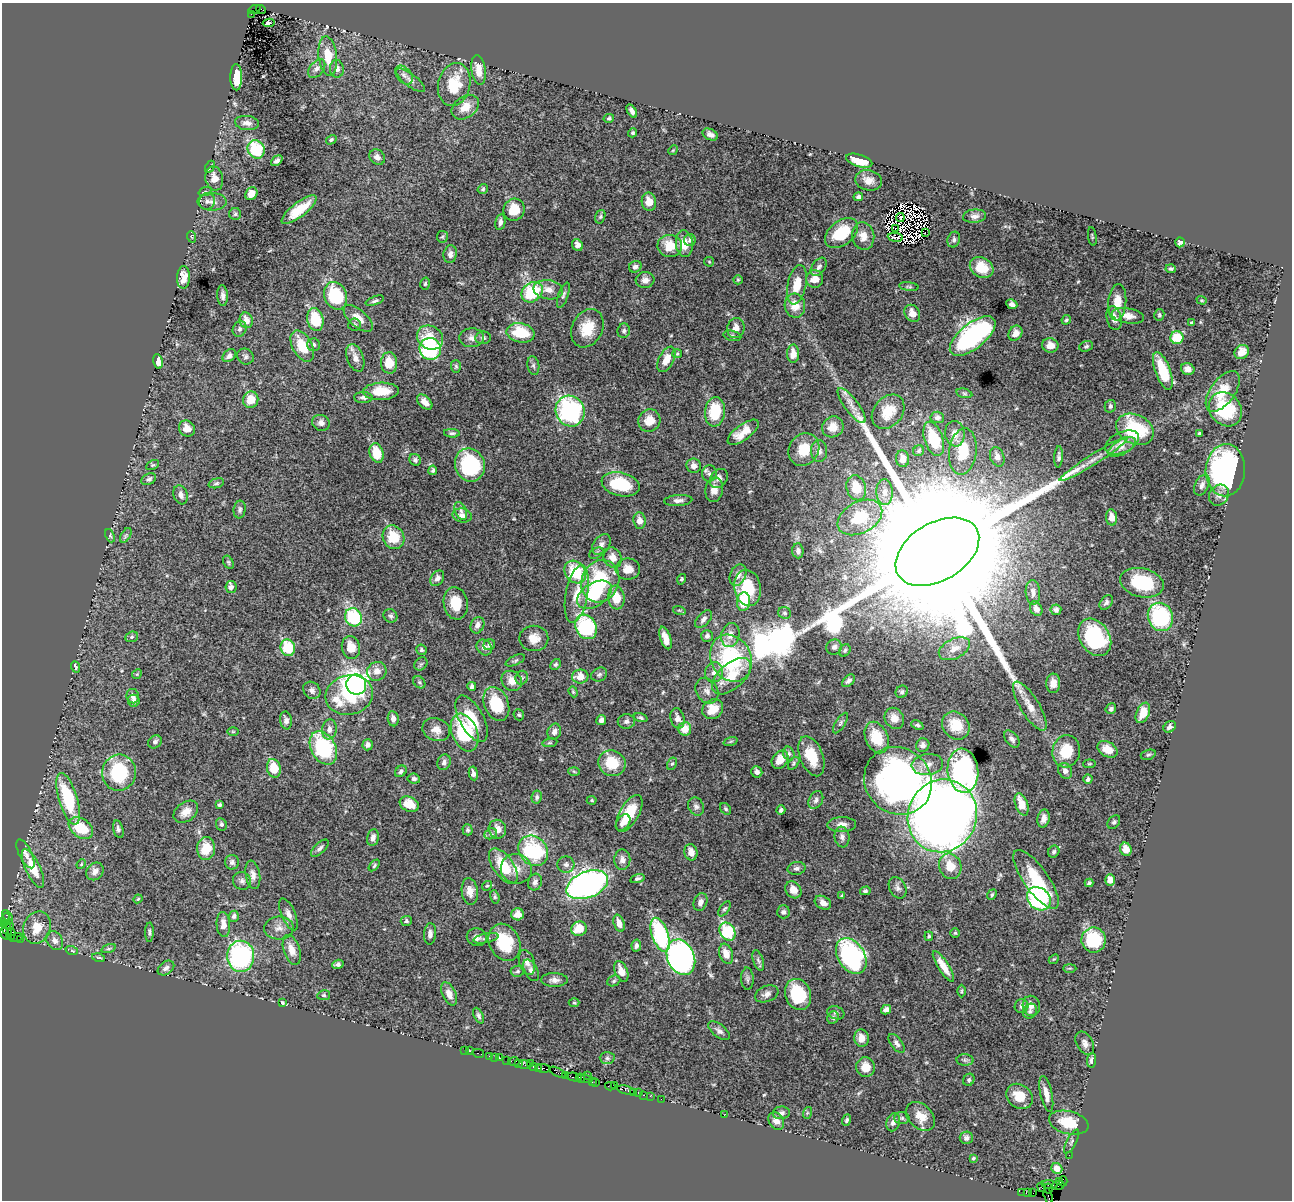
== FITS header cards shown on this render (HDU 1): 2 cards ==
NAXIS1  =                 1290
NAXIS2  =                 1198

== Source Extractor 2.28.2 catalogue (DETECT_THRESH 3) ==
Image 1290 x 1198 px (HDU 1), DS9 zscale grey, 1 PNG px = 1 image px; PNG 1294 x 1202 px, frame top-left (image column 1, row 1198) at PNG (2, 3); each listed source drawn as its Kron ellipse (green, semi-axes under 4 px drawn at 4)
Background 2.04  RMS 0.033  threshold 0.0997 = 3 sigma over >= 5 px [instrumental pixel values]
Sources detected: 535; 7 with non-positive FLUX_AUTO (blend fragments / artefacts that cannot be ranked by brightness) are neither listed nor drawn; of the other 528, the 500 brightest by FLUX_AUTO listed and drawn (28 fainter detections omitted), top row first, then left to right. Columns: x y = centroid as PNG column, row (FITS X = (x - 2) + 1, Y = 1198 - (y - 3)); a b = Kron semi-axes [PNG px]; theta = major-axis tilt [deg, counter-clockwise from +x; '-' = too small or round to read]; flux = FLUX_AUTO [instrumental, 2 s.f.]
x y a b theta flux
261 9 5 3 - 240
254 10 6 4 24 320
251 14 3 2 - 140
269 23 6 3 8 9.2
328 56 20 9 -84 45
317 69 11 6 50 9.5
337 69 9 7 -84 12
478 70 15 7 -81 24
404 75 10 7 -51 9.9
236 77 13 6 -89 54
410 80 17 6 -37 12
454 84 22 16 77 76
465 107 15 10 35 31
632 111 7 4 -59 8.6
609 118 5 4 - 3.9
247 123 12 7 -6 12
633 133 4 4 - 4.2
710 134 8 5 -27 9.6
331 140 5 4 - 3.9
256 149 9 8 - 120
673 150 5 4 - 2.3
377 157 8 7 - 10
277 161 6 4 41 6.7
859 161 13 6 -18 40
210 167 6 3 62 3.2
214 178 12 8 -79 22
868 180 13 10 -14 19
483 189 5 4 - 3.2
205 192 7 4 20 3.3
251 194 7 5 54 23
858 197 5 4 - 5.7
207 201 8 8 - 8.7
212 202 14 9 0 15
649 202 9 7 -80 23
299 210 21 7 38 49
514 210 11 10 - 50
235 214 6 6 - 4.1
974 216 11 6 5 11
600 217 7 5 73 3.7
900 217 4 2 - 4.3
500 222 8 5 78 8.8
896 228 2 2 - 2.5
842 233 19 12 38 81
925 233 2 2 - 2.7
863 236 14 11 -82 20
1092 236 9 3 -81 2.4
192 237 6 3 -70 3.3
442 237 6 5 - 3.2
895 237 7 2 -6 5.2
690 240 6 6 - 5.9
954 240 8 6 71 5.7
1180 242 5 4 - 6
684 243 13 8 -84 32
577 245 6 5 - 11
670 246 12 11 - 46
450 254 9 6 79 9.9
709 262 5 4 - 2.4
635 267 6 5 - 6.6
819 267 10 6 54 7.5
982 267 12 10 -30 36
1171 269 5 4 - 3.6
183 277 11 6 88 24
815 279 9 8 - 28
645 280 9 8 - 12
738 280 5 4 - 2.5
425 284 6 4 74 3.3
797 285 20 9 78 40
909 287 10 3 -7 3.3
548 290 15 9 -7 20
532 292 11 9 41 130
223 295 10 5 -88 9.7
563 295 13 5 71 6.4
336 296 14 11 -67 140
1202 300 5 4 - 2.7
375 301 9 4 20 5.3
1117 302 18 9 85 36
1012 304 5 4 - 8.5
795 306 12 10 -77 31
912 313 9 7 -56 19
1159 315 6 5 - 3.4
1128 316 16 7 -9 22
358 318 18 8 -41 23
1114 318 12 7 -77 19
315 319 12 8 -76 81
246 320 8 6 -73 22
1066 320 5 4 - 3.6
1191 323 4 3 - 2.9
354 325 6 6 - 4.1
587 328 20 15 63 53
736 328 10 8 74 17
240 329 8 6 66 5.8
624 331 7 6 - 5.4
521 333 14 9 -11 81
1015 333 8 6 56 16
732 336 9 5 -13 4.9
973 336 27 12 39 440
430 338 14 11 -32 46
472 338 12 9 3 14
483 338 8 6 7 6.4
1177 338 6 6 - 63
314 345 6 6 - 5.3
1050 345 8 7 - 21
302 346 17 9 -61 59
1086 346 7 5 19 4.3
430 349 11 10 - 250
1242 352 8 6 44 20
677 354 5 4 - 2.7
793 354 9 6 89 19
229 356 8 5 41 9.2
245 356 8 7 - 6.5
355 358 14 8 -70 16
666 359 14 7 62 29
158 361 7 4 -79 14
389 363 10 8 -87 40
456 366 6 5 - 3.5
533 366 9 6 -80 5.6
1188 369 7 5 -21 12
1163 371 20 7 -70 78
381 391 18 8 3 52
1223 391 23 12 54 53
964 393 8 4 -13 3.8
363 398 9 5 -2 7.6
251 400 8 7 - 39
425 402 9 5 -45 16
852 406 21 7 -53 21
1110 406 6 5 - 5.9
1225 409 18 15 -49 120
570 411 16 14 -62 360
715 412 15 10 84 77
888 412 19 14 49 47
937 417 7 5 -5 7.7
649 421 11 11 - 29
321 423 9 8 - 10
833 427 11 10 - 27
187 429 8 7 - 24
1135 429 20 14 -27 170
743 432 18 7 36 36
452 433 8 4 -3 4.9
1199 433 3 3 - 2.5
955 434 13 9 -82 18
934 439 18 9 -71 77
1122 442 18 10 25 25
1122 447 15 7 29 16
804 450 17 14 57 47
819 451 11 8 -89 12
919 451 6 5 - 4.4
963 451 23 13 82 63
377 453 10 6 -74 58
997 457 10 7 -70 16
1059 457 11 4 87 6.8
903 459 8 6 -84 18
1094 459 40 5 32 32
415 460 6 5 - 5.3
153 465 7 4 26 3.2
470 465 17 15 -69 180
694 466 7 7 - 11
433 470 5 4 - 3.9
1225 470 26 19 88 610
709 473 8 7 - 8.1
719 478 10 8 52 13
149 479 8 5 26 6.2
216 483 8 4 18 4.1
621 484 19 11 -13 100
1202 485 11 7 64 9.6
856 488 12 9 -73 48
714 490 12 9 80 18
885 492 13 8 -86 17
181 495 10 7 -70 12
1219 495 11 9 53 14
678 500 14 5 4 9.3
240 510 9 6 83 5.9
461 511 9 5 -67 7.9
462 515 10 7 -12 10
860 517 24 15 28 67
1111 517 8 5 -84 17
639 521 8 6 -84 16
126 535 8 4 60 4.5
110 536 7 4 -67 3.3
394 537 12 10 -62 61
601 544 11 7 53 11
798 551 7 5 -86 7.3
937 552 45 29 31 190000
596 553 7 5 28 4.5
613 558 10 8 -64 23
228 562 7 4 -61 3.4
628 569 12 10 0 26
575 572 12 10 -52 110
738 575 11 7 65 14
437 578 8 6 56 10
682 579 5 4 - 3.9
600 581 21 18 65 180
1142 583 22 14 -13 110
231 587 6 5 - 9.5
748 588 18 13 -81 84
1033 592 12 7 -87 14
577 594 29 11 79 54
594 595 19 11 32 91
616 598 12 8 -84 42
744 602 9 6 85 58
1106 602 8 5 51 6.7
456 603 16 12 -81 50
1036 609 8 6 -63 13
679 610 6 4 -18 3.4
1056 610 5 5 - 6.6
785 613 6 6 - 4.4
390 616 7 6 - 5.8
353 617 9 8 - 150
1160 617 14 12 -69 210
703 619 11 6 47 9
477 625 8 6 66 12
586 627 13 10 -62 240
730 635 12 9 77 20
707 636 6 5 - 7
132 637 6 5 - 4.4
1095 637 20 15 -57 170
534 638 14 12 1 25
665 638 12 5 -72 21
489 645 6 5 - 6.4
351 647 11 9 -79 35
484 647 8 7 - 9.5
834 647 8 7 - 7.8
288 648 8 7 - 82
954 649 17 10 27 25
421 650 5 5 - 4.2
845 650 6 5 - 4
731 658 24 20 -63 250
515 660 10 4 23 4.6
421 664 7 6 - 4.5
555 664 6 5 - 3.8
75 667 6 3 -69 3.7
377 671 10 9 - 19
714 672 10 9 - 15
137 674 5 4 - 2.8
599 675 8 6 28 6.4
732 676 23 12 42 58
580 677 8 7 - 31
522 678 7 6 - 5.1
512 681 11 9 -42 22
848 681 8 5 43 6.7
419 682 7 5 -45 4.1
1053 683 9 7 89 21
356 684 10 10 - 1300
472 686 4 4 - 5.5
312 690 9 8 - 9
707 691 13 10 -56 16
573 692 6 4 -69 2.9
902 692 6 5 - 4.7
349 695 24 19 14 160
133 696 7 6 - 10
134 701 6 5 - 7.8
496 704 17 12 -68 90
1030 706 28 9 -59 32
713 709 11 9 37 38
1111 709 5 5 - 5.1
1143 713 11 6 67 34
519 715 6 5 - 3.4
641 718 7 4 -17 4
677 718 10 6 -77 14
894 718 11 9 -57 19
393 719 7 5 -82 9.9
472 719 25 12 -61 65
286 720 9 6 -80 9.3
601 720 5 4 - 9.3
626 721 8 7 - 8
840 723 12 4 58 5.4
917 725 6 4 -25 4
956 725 15 12 -49 53
1170 727 6 5 - 6.9
329 729 10 7 79 12
685 729 7 6 - 36
436 730 14 11 -20 21
233 732 6 4 0 2.7
465 732 20 12 -68 160
554 732 8 6 68 9.7
877 738 16 11 -66 66
1012 739 10 6 -51 8.1
731 741 7 3 19 2.7
155 742 7 6 - 7
550 743 7 4 8 3.1
368 745 5 5 - 8.2
923 745 7 6 - 8.2
323 748 18 12 -61 200
1107 749 11 7 -29 26
1066 751 16 13 76 66
789 754 7 5 -74 5.1
1148 755 8 5 18 3.7
811 756 21 11 -69 55
780 760 10 7 54 29
444 762 8 6 69 8.5
612 763 14 12 -26 72
794 763 7 4 52 4
672 764 6 4 60 3.5
927 764 16 10 7 21
1089 764 6 4 6 2.5
274 768 9 6 -78 55
401 771 6 5 - 5.6
574 771 6 4 -3 2.9
963 771 22 15 -84 460
1065 771 8 6 -61 9.9
757 772 6 5 - 8.3
119 773 18 17 - 150
473 773 7 4 -80 9.3
414 779 6 5 - 6.5
1088 779 4 4 - 6.1
898 781 35 32 -45 840
537 797 6 5 - 4.6
68 799 27 9 -73 140
592 800 5 4 - 2.8
816 800 9 6 61 8.2
409 804 10 7 -22 35
1022 804 11 6 -71 36
219 805 4 3 - 4
696 806 9 7 -64 8.3
726 809 6 5 - 3.5
781 810 5 3 - 4.9
186 812 14 9 37 23
629 813 20 9 60 71
942 816 37 34 65 3900
1043 818 9 6 78 13
1114 822 7 5 50 4.6
623 823 9 6 53 12
221 824 6 5 - 4.5
842 825 14 7 1 15
81 828 13 9 -36 79
118 829 9 5 -75 6.5
497 829 9 8 - 20
468 830 5 5 - 3.9
491 834 6 5 - 5.2
373 837 8 5 80 10
842 837 10 7 -82 10
320 848 11 5 44 7
206 849 11 9 88 53
1126 849 7 5 -65 19
533 851 16 13 -49 220
691 852 8 6 -77 17
1054 852 6 5 - 4.7
25 854 16 6 -63 9.7
622 860 10 8 -90 11
232 862 7 7 - 7.6
81 864 5 4 - 2.4
566 864 8 8 - 8.4
374 865 7 4 48 3.7
503 866 20 10 -55 71
950 866 13 11 -69 42
33 868 21 7 -65 49
796 868 9 6 11 7.1
516 869 15 14 - 29
95 871 9 8 - 12
253 875 14 7 -80 14
637 878 7 4 16 5.5
1036 879 35 12 -54 89
1110 880 6 5 - 18
242 881 9 8 - 8.9
535 882 8 6 72 8.7
1089 883 4 3 - 4.1
587 885 22 13 22 850
487 886 5 4 - 2.8
898 888 11 8 -62 9.6
793 890 9 7 -52 18
470 891 13 8 -83 18
865 891 5 4 - 4.1
992 895 6 4 52 3.3
842 896 4 3 - 3
495 897 7 4 -73 3.4
138 899 4 3 - 2.6
1039 899 13 10 -43 350
700 902 9 6 69 11
823 903 9 6 -30 14
724 909 9 4 55 4.5
783 912 6 6 - 6.3
288 914 17 7 -67 14
517 914 6 6 - 16
234 916 5 5 - 6.9
8 917 7 2 -57 160
5 919 6 3 71 92
406 921 5 5 - 5
4 923 3 2 - 210
619 923 9 5 -73 16
9 924 5 3 - 290
223 924 12 7 -86 19
37 927 16 13 67 42
7 928 7 4 -66 330
279 928 15 11 5 20
579 929 8 7 - 46
149 932 10 3 89 4.5
727 932 10 7 -58 120
955 933 4 4 - 2.9
5 934 6 2 -69 170
11 934 6 3 74 62
430 934 10 6 86 11
660 935 18 8 -71 250
929 936 5 4 - 3.6
477 937 10 9 - 10
16 938 6 3 19 62
486 938 13 5 11 7.7
21 939 3 3 - 1000
1094 940 12 12 - 130
55 941 10 8 -60 13
504 942 19 15 -63 85
636 946 6 4 78 6.6
108 949 7 3 18 3.5
292 950 15 8 -72 23
72 951 6 4 -18 3.5
726 954 10 6 -72 22
241 956 15 13 -87 380
851 956 19 13 -57 360
98 957 7 2 -12 3.4
681 957 18 13 -68 970
1054 959 5 4 - 3
758 960 10 5 -71 5.5
527 962 13 7 -71 13
338 964 6 4 18 6
943 966 18 5 -58 27
166 968 9 6 36 7.7
1070 968 7 3 0 2.7
531 970 12 6 -62 8.6
517 971 7 5 5 4.9
621 971 11 6 -67 19
747 979 11 6 -88 6.7
554 980 13 7 -1 11
614 981 7 5 23 4
962 991 6 4 89 2.8
449 994 12 6 -65 14
767 994 12 8 21 12
798 994 16 13 -69 110
324 995 6 5 - 4.1
282 1002 4 3 - 3.2
574 1003 5 3 - 2.4
1022 1006 7 6 - 8.8
1031 1006 10 8 -80 18
886 1010 5 4 - 9
1030 1011 8 6 54 7
836 1013 9 6 -18 5.8
479 1016 8 4 -63 5.3
833 1018 6 5 - 3.9
719 1031 13 6 -38 8.9
861 1038 9 7 -83 23
897 1043 11 5 -53 8.3
1085 1043 12 8 -60 12
465 1050 2 2 - 50
469 1051 2 2 - 23
478 1053 6 3 -15 63
489 1056 2 2 - 72
495 1057 2 2 - 30
500 1058 3 3 - 170
607 1058 7 6 - 5.9
507 1060 2 2 - 33
965 1060 8 6 -1 5.5
1091 1060 7 4 84 8.1
514 1061 6 3 -2 380
518 1063 3 2 - 120
530 1064 2 2 - 120
525 1065 6 3 -9 620
534 1066 3 2 - 140
865 1067 10 9 - 28
539 1068 3 2 - 130
543 1068 7 3 -9 300
557 1072 9 3 -26 360
566 1075 2 2 - 23
587 1075 2 2 - 57
574 1077 8 3 -8 770
580 1078 5 3 - 670
585 1078 7 3 -21 230
969 1080 6 5 - 4.2
592 1081 4 2 - 140
596 1082 3 2 - 100
610 1086 5 2 - 76
615 1086 2 2 - 34
626 1090 9 3 -14 280
633 1092 2 2 - 72
638 1093 3 2 - 150
1046 1094 18 6 -77 21
643 1095 3 2 - 110
650 1096 2 2 - 82
1019 1096 14 11 -37 41
661 1099 2 2 - 50
781 1113 9 6 5 6.8
807 1113 6 4 72 2.9
724 1115 2 2 - 3.4
920 1116 16 12 -44 33
902 1118 7 6 - 5.7
847 1120 6 4 70 4.2
776 1121 9 7 -58 16
893 1122 9 6 69 11
1069 1123 20 11 -13 64
966 1138 6 6 - 7.6
1072 1142 13 4 62 6
1069 1155 2 2 - 26
973 1158 3 2 - 2.7
1057 1168 6 5 - 13
1059 1181 2 2 - 53
1063 1181 5 2 - 49
1050 1185 8 3 -7 210
1058 1185 6 3 1 110
1042 1187 5 2 - 77
1048 1188 5 3 - 110
1022 1192 2 2 - 32
1027 1193 4 2 - 120
1033 1193 2 2 - 65
1048 1196 8 2 -72 67
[28 fainter detections neither listed nor drawn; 7 non-positive-flux detections neither listed nor drawn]